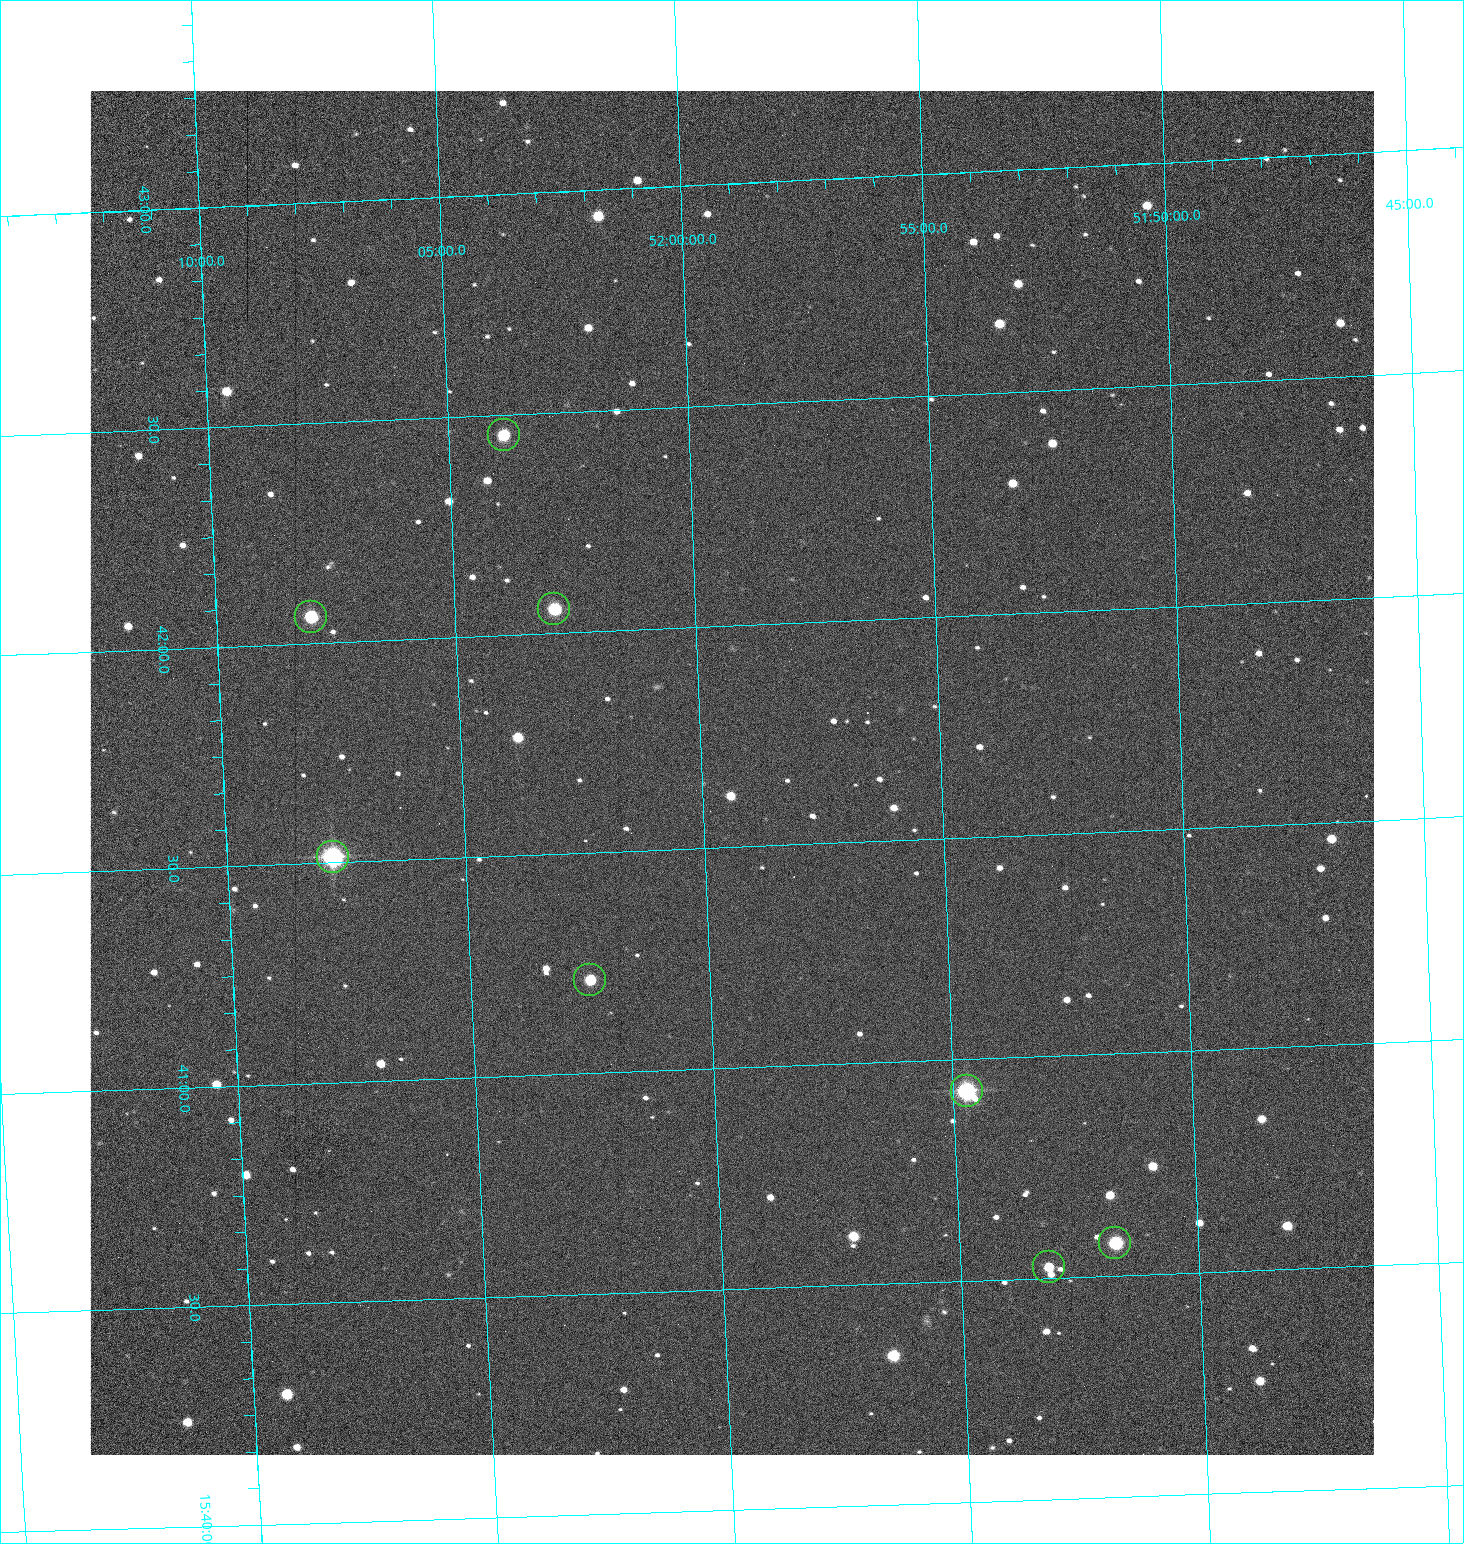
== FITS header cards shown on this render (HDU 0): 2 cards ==
NAXIS1  =                 1284 /fastest changing axis
NAXIS2  =                 1364 /next to fastest changing axis

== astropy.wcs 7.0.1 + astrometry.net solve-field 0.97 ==
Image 1284 x 1364 px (HDU 0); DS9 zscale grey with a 90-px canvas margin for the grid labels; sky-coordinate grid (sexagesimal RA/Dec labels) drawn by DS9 from the SOLVED WCS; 8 Tycho-2 reference stars matched to detected sources circled (green)
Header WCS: RA---TAN/DEC--TAN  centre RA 15:41:40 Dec +51:59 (235.42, +51.99 deg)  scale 1.26 arcsec/px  FOV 26.9' x 28.5'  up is +92 deg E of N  parity flipped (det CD > 0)
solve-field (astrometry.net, Tycho-2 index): VERIFIED the header's WCS against the Tycho-2 star catalogue (8 matches, 0 conflicts) and refined it, rather than solving blind
Solved WCS: RA---TAN-SIP/DEC--TAN-SIP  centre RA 15:41:40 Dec +51:59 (235.42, +51.99 deg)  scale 1.25 arcsec/px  FOV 26.8' x 28.5'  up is +92 deg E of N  parity flipped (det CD > 0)
The solver's refit moves the header's centre by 0.63 arcsec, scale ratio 0.9975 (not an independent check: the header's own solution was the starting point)
Tycho-2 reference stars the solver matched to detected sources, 8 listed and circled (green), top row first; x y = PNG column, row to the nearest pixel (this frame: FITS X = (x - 90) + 1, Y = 1364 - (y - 91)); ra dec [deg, ICRS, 3 dp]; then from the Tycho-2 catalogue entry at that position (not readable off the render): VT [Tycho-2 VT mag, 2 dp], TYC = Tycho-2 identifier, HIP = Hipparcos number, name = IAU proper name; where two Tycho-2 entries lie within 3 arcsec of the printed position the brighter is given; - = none
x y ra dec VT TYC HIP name
504 435 235.614 +52.064 11.61 3489-1132-1 - -
554 609 235.514 +52.049 11.19 3489-1407-1 - -
311 617 235.515 +52.133 11.12 3489-1380-1 - -
333 857 235.378 +52.130 9.31 3489-1322-1 76850 -
590 980 235.303 +52.042 11.52 3489-958-1 - -
967 1091 235.232 +51.912 9.59 3489-824-1 - -
1115 1243 235.143 +51.862 10.97 3489-1016-1 - -
1049 1267 235.131 +51.886 12.29 3489-908-1 - -